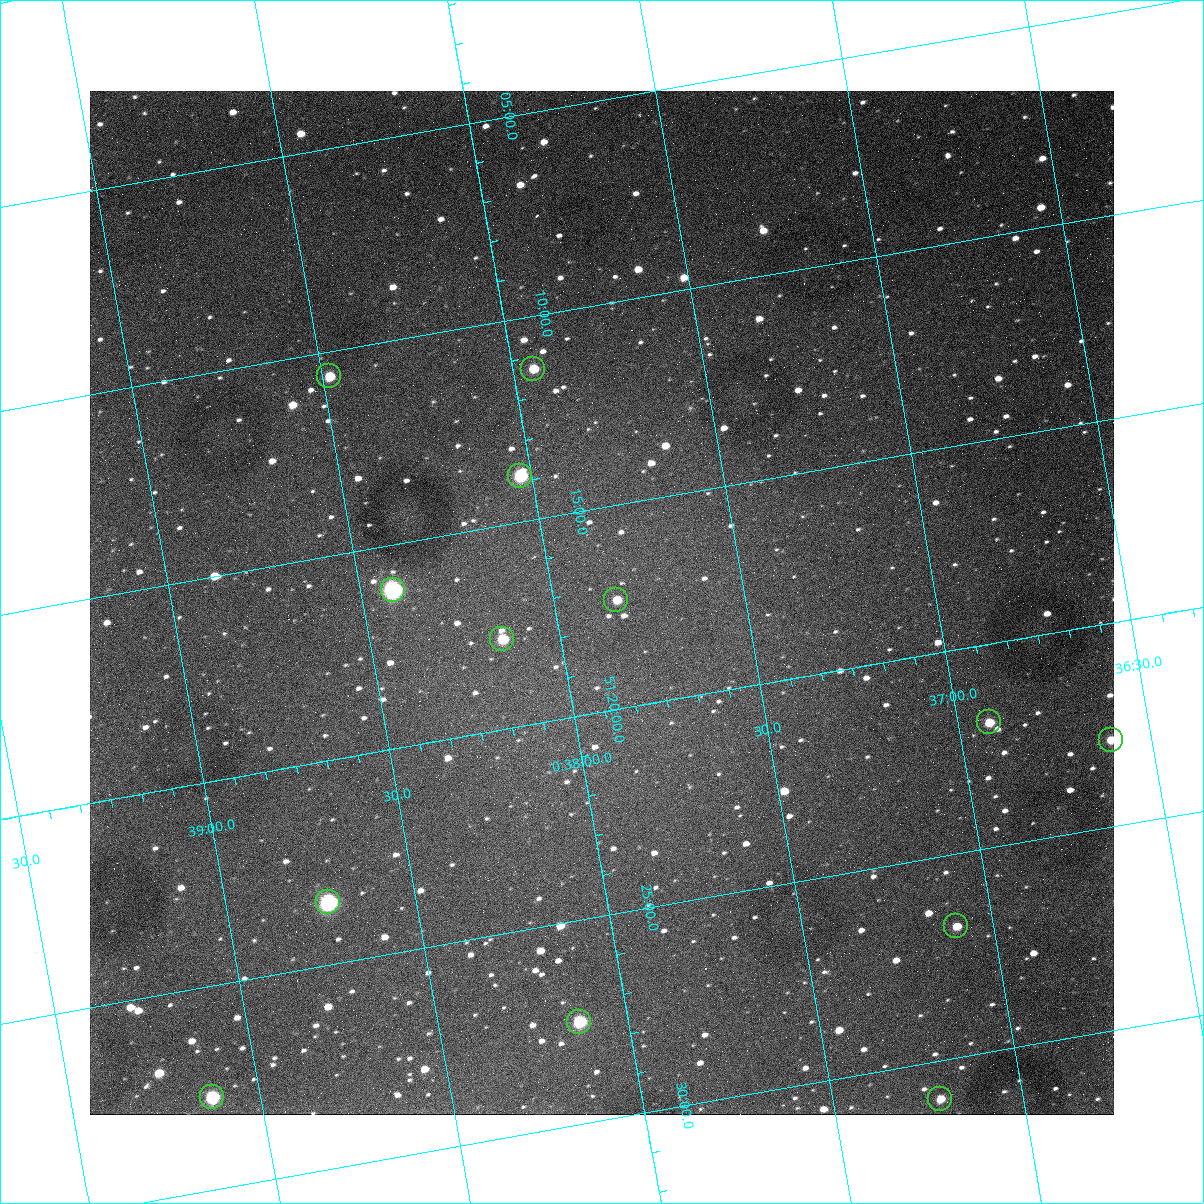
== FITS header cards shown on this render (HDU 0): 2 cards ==
NAXIS1  =                 1024
NAXIS2  =                 1024

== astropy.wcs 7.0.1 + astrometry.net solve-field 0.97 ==
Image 1024 x 1024 px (HDU 0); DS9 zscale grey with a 90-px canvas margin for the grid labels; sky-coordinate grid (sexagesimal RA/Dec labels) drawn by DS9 from the SOLVED WCS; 13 Tycho-2 reference stars matched to detected sources circled (green)
Header WCS: none
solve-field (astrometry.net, Tycho-2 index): SOLVED blind (the file carries no WCS)
Solved WCS: RA---TAN-SIP/DEC--TAN-SIP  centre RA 00:37:53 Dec +51:17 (9.47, +51.29 deg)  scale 1.49 arcsec/px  FOV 25.5' x 25.5'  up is -170 deg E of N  parity flipped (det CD > 0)
(file carries no celestial WCS; the grid is the blind solution)
Tycho-2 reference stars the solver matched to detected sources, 13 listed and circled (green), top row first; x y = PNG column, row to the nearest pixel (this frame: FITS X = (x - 90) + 1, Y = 1024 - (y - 91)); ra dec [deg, ICRS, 3 dp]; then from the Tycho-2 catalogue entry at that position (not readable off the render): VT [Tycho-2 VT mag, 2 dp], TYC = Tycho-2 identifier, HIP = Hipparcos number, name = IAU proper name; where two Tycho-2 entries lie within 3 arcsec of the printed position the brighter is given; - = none
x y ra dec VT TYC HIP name
533 369 9.486 +51.188 10.87 3261-2086-1 - -
329 376 9.620 +51.177 10.71 3261-2090-1 - -
520 476 9.507 +51.231 9.24 3261-2068-1 - -
393 590 9.604 +51.268 7.70 3261-1879-1 3018 -
616 600 9.459 +51.289 11.04 3261-1703-1 - -
502 639 9.538 +51.296 10.24 3261-1493-1 - -
989 722 9.229 +51.365 11.03 3261-2198-1 - -
1111 740 9.152 +51.381 11.06 3261-1519-1 - -
328 902 9.683 +51.391 7.88 3261-1837-1 - -
956 926 9.274 +51.446 10.91 3261-1253-1 - -
579 1022 9.532 +51.458 9.03 3261-1423-1 - -
212 1097 9.782 +51.462 9.45 3261-1155-1 - -
940 1099 9.305 +51.516 11.13 3261-2117-1 - -